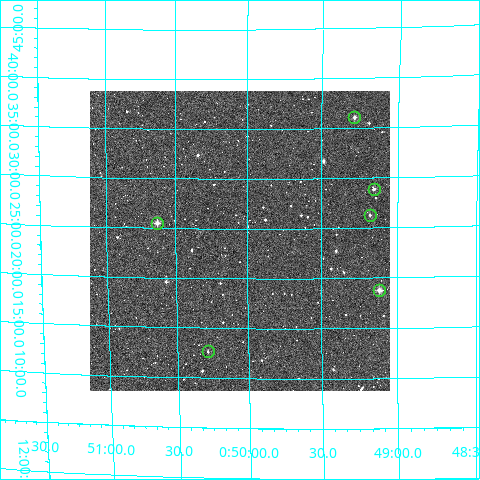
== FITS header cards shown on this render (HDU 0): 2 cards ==
NAXIS1  =                  300 / Width of image
NAXIS2  =                  300 / Height of image

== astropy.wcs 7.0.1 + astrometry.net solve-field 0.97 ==
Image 300 x 300 px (HDU 0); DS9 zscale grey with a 90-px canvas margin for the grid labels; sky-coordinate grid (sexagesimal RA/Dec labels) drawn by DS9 from the SOLVED WCS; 6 Tycho-2 reference stars matched to detected sources circled (green)
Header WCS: RA---TAN/DEC--TAN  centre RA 00:50:04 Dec +12:24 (12.52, +12.40 deg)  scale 6 arcsec/px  FOV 30.0' x 30.0'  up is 0 deg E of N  parity normal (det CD < 0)
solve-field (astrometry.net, Tycho-2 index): VERIFIED the header's WCS against the Tycho-2 star catalogue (verified at 2 index scales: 6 matches each, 0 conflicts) and refined it, rather than solving blind
Solved WCS: RA---TAN-SIP/DEC--TAN-SIP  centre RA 00:50:03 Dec +12:24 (12.51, +12.40 deg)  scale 6.08 arcsec/px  FOV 30.4' x 30.1'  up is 0 deg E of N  parity normal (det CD < 0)
The solver's refit moves the header's centre by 15 arcsec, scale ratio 1.014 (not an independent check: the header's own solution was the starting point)
Tycho-2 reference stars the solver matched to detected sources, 6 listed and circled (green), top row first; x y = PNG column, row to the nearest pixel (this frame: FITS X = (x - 90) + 1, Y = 300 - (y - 91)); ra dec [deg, ICRS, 3 dp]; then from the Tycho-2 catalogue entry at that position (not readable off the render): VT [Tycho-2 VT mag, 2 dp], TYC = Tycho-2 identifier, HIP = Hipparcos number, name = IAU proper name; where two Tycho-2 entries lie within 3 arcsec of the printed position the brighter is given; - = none
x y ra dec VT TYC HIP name
354 117 12.321 +12.601 11.32 610-816-1 - -
374 189 12.289 +12.482 11.67 607-123-1 - -
370 215 12.295 +12.438 12.42 607-267-1 - -
157 223 12.658 +12.425 10.38 607-457-1 - -
379 290 12.279 +12.313 9.79 607-501-1 - -
208 351 12.571 +12.211 11.97 607-681-1 - -